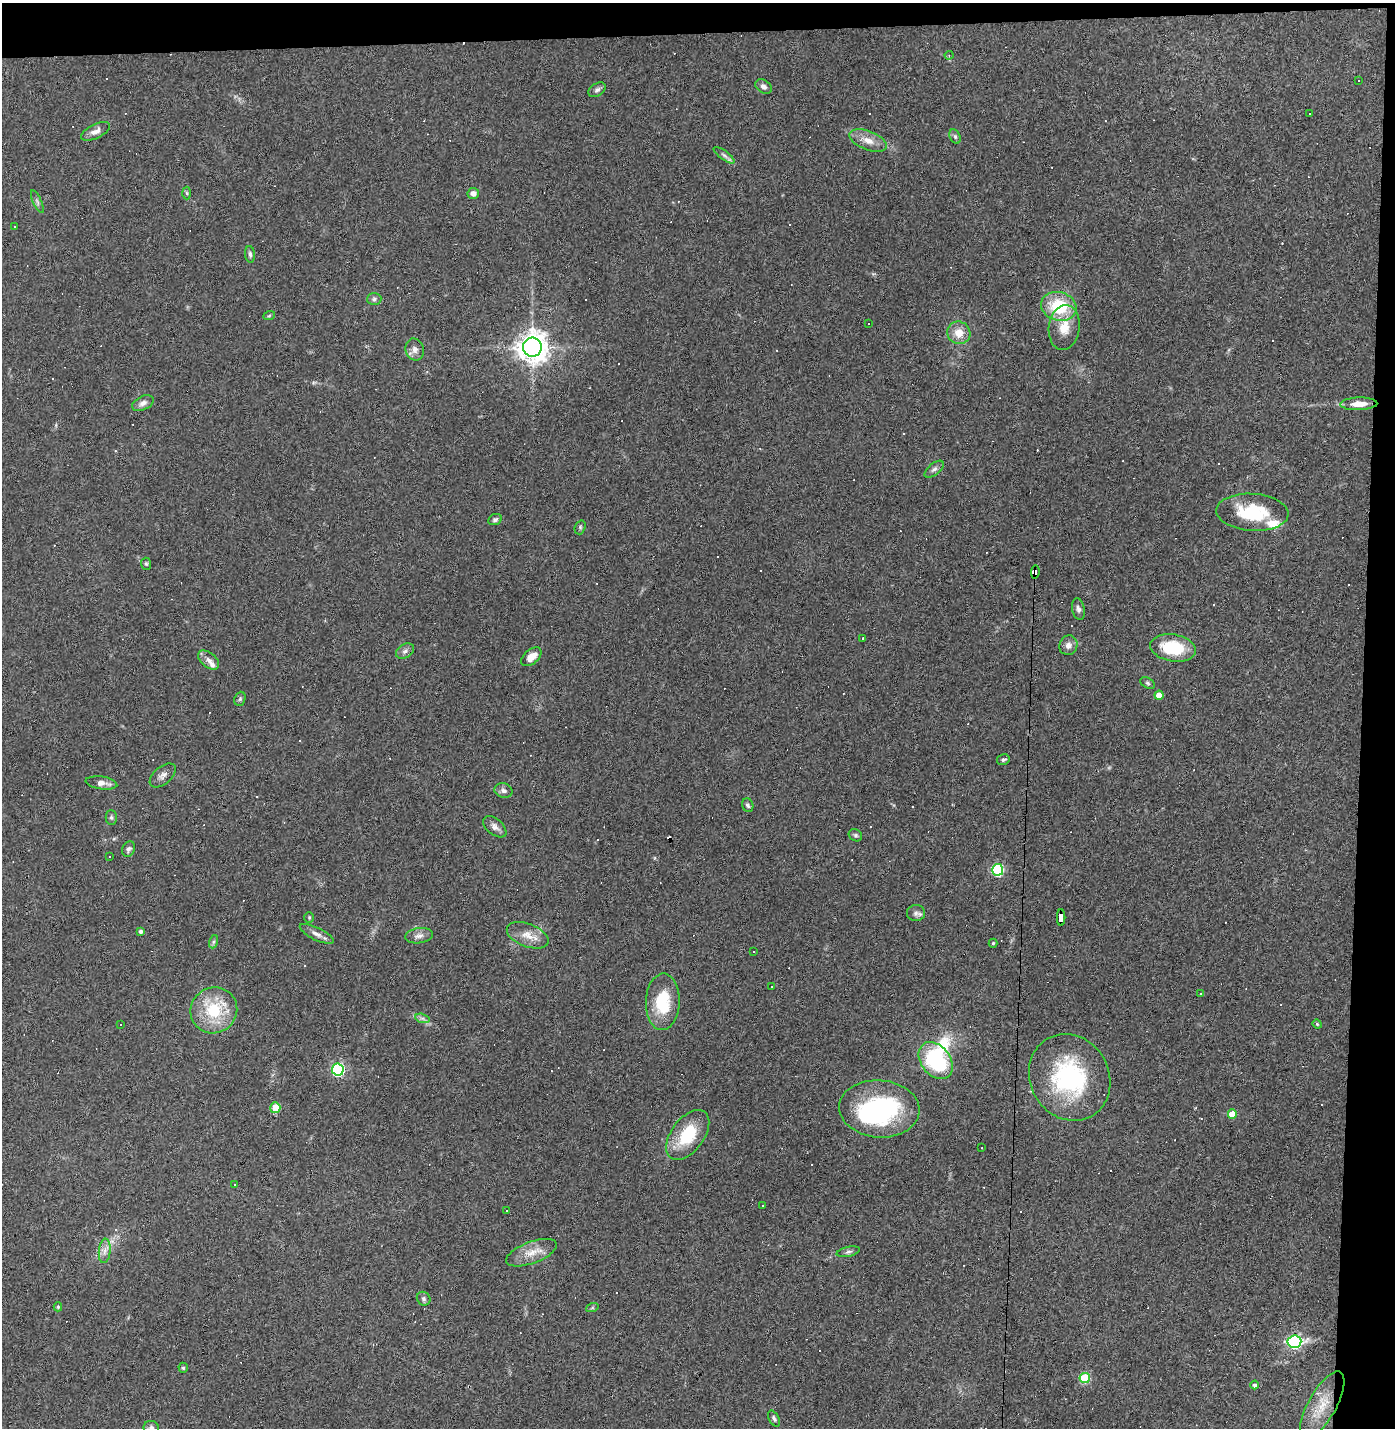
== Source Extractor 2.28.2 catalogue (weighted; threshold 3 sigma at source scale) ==
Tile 3 of 3 x 3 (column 3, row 1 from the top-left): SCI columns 2820-4212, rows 2853-4278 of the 4242 x 4278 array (HDU 1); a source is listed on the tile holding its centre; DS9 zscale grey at full resolution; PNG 1397 x 1430 px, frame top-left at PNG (2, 3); each listed source drawn as its Kron ellipse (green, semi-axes under 4 px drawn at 4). Shown black and unused: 5% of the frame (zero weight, under 3 of 4 exposures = <1% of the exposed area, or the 3 px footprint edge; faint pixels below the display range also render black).
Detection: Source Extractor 2.28.2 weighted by HDU 2 'WHT'; one run over the whole footprint, this tile lists its part. Background 0.0416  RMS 0.005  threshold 0.0224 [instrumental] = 3 sigma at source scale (4.5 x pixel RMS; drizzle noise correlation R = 1.50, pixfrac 1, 0.05/0.05 arcsec/px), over >= 5 px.
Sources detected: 153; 3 inside a brighter object's white glare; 56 cosmic-ray / hot-pixel residue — neither listed nor drawn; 2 inside a brighter listed object's ellipse — not listed separately; the other 92 listed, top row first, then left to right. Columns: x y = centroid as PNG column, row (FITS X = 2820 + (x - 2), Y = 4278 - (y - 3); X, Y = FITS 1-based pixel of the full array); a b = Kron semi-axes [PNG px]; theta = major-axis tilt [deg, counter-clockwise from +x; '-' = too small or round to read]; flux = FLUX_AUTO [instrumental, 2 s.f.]
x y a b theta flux
949 55 4 4 - 0.59
1359 81 3 3 - 0.65
763 86 9 6 -32 2
597 90 9 6 33 1.6
1309 114 3 2 - 0.57
95 131 16 7 27 3.1
955 137 7 5 -64 1.1
868 140 19 9 -21 5.6
724 155 12 4 -36 1.7
187 193 6 4 -88 0.77
473 193 6 5 - 2.3
37 202 12 3 -66 1.1
14 227 3 3 - 1.1
250 254 8 5 -83 1.3
374 299 7 6 - 1.2
1059 306 18 14 -16 24
269 316 6 3 20 0.63
869 324 2 2 - 0.43
1064 327 23 15 82 9.6
959 333 12 11 - 6.5
532 347 9 9 - 680
415 349 11 9 -74 2.7
143 403 11 6 25 2.3
1359 404 18 6 2 6.6
934 469 11 5 39 1.6
1252 512 36 18 -4 28
495 520 7 5 24 1.3
580 527 7 5 71 0.86
146 564 6 5 - 0.79
1035 572 7 4 85 150
1078 609 11 6 -78 1.7
863 638 2 2 - 0.51
1068 645 10 9 - 2.8
1173 648 23 13 -10 22
405 651 10 6 32 1.7
531 657 12 7 41 5.3
209 660 12 7 -39 2.8
1148 683 8 5 -28 0.93
1159 695 4 4 - 4
240 699 7 5 69 0.83
1003 759 6 5 - 1.1
163 775 15 8 40 2.9
101 783 16 6 -9 3.4
503 790 9 7 -14 1.8
748 805 7 5 -69 1.1
111 817 7 5 -90 0.99
495 827 13 8 -40 2.5
855 835 7 5 -31 0.97
129 849 8 6 65 1.4
109 857 3 3 - 1.7
998 870 6 5 - 56
916 913 9 8 - 1.9
309 917 5 5 - 0.72
1061 917 8 4 -90 71
140 931 3 3 - 1.2
317 934 18 6 -26 3
528 935 22 11 -21 6.7
419 936 14 7 8 2.7
213 942 7 4 71 0.98
993 943 4 4 - 0.63
754 951 2 2 - 0.46
772 986 3 3 - 1.1
1201 994 3 2 - 0.36
663 1002 28 17 88 21
214 1010 24 22 37 23
422 1018 7 4 -18 1.2
120 1024 3 2 - 0.64
1317 1024 4 4 - 0.57
936 1061 20 14 -52 44
338 1069 6 6 - 72
1070 1077 44 39 -60 58
275 1108 5 5 - 16
879 1109 40 28 -4 69
1232 1114 4 4 - 9.3
688 1135 29 16 53 21
982 1148 2 2 - 0.27
234 1184 3 2 - 0.5
762 1205 3 2 - 0.5
506 1210 2 2 - 0.46
105 1251 12 6 85 2.6
848 1252 12 4 12 1.4
531 1253 27 10 20 7.4
424 1299 7 6 - 1.3
58 1307 4 4 - 0.65
592 1308 6 4 19 0.75
1294 1342 7 6 - 110
183 1368 5 4 - 0.87
1085 1378 5 5 - 28
1255 1385 4 4 - 1.3
1322 1405 38 14 61 13
774 1419 9 5 -61 1.2
151 1428 8 6 -19 1.3
Overlapping masked pixels (flux is a lower limit): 2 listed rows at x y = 1035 572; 1061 917
Isophote crosses this tile's border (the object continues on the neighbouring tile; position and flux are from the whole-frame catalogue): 1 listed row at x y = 151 1428